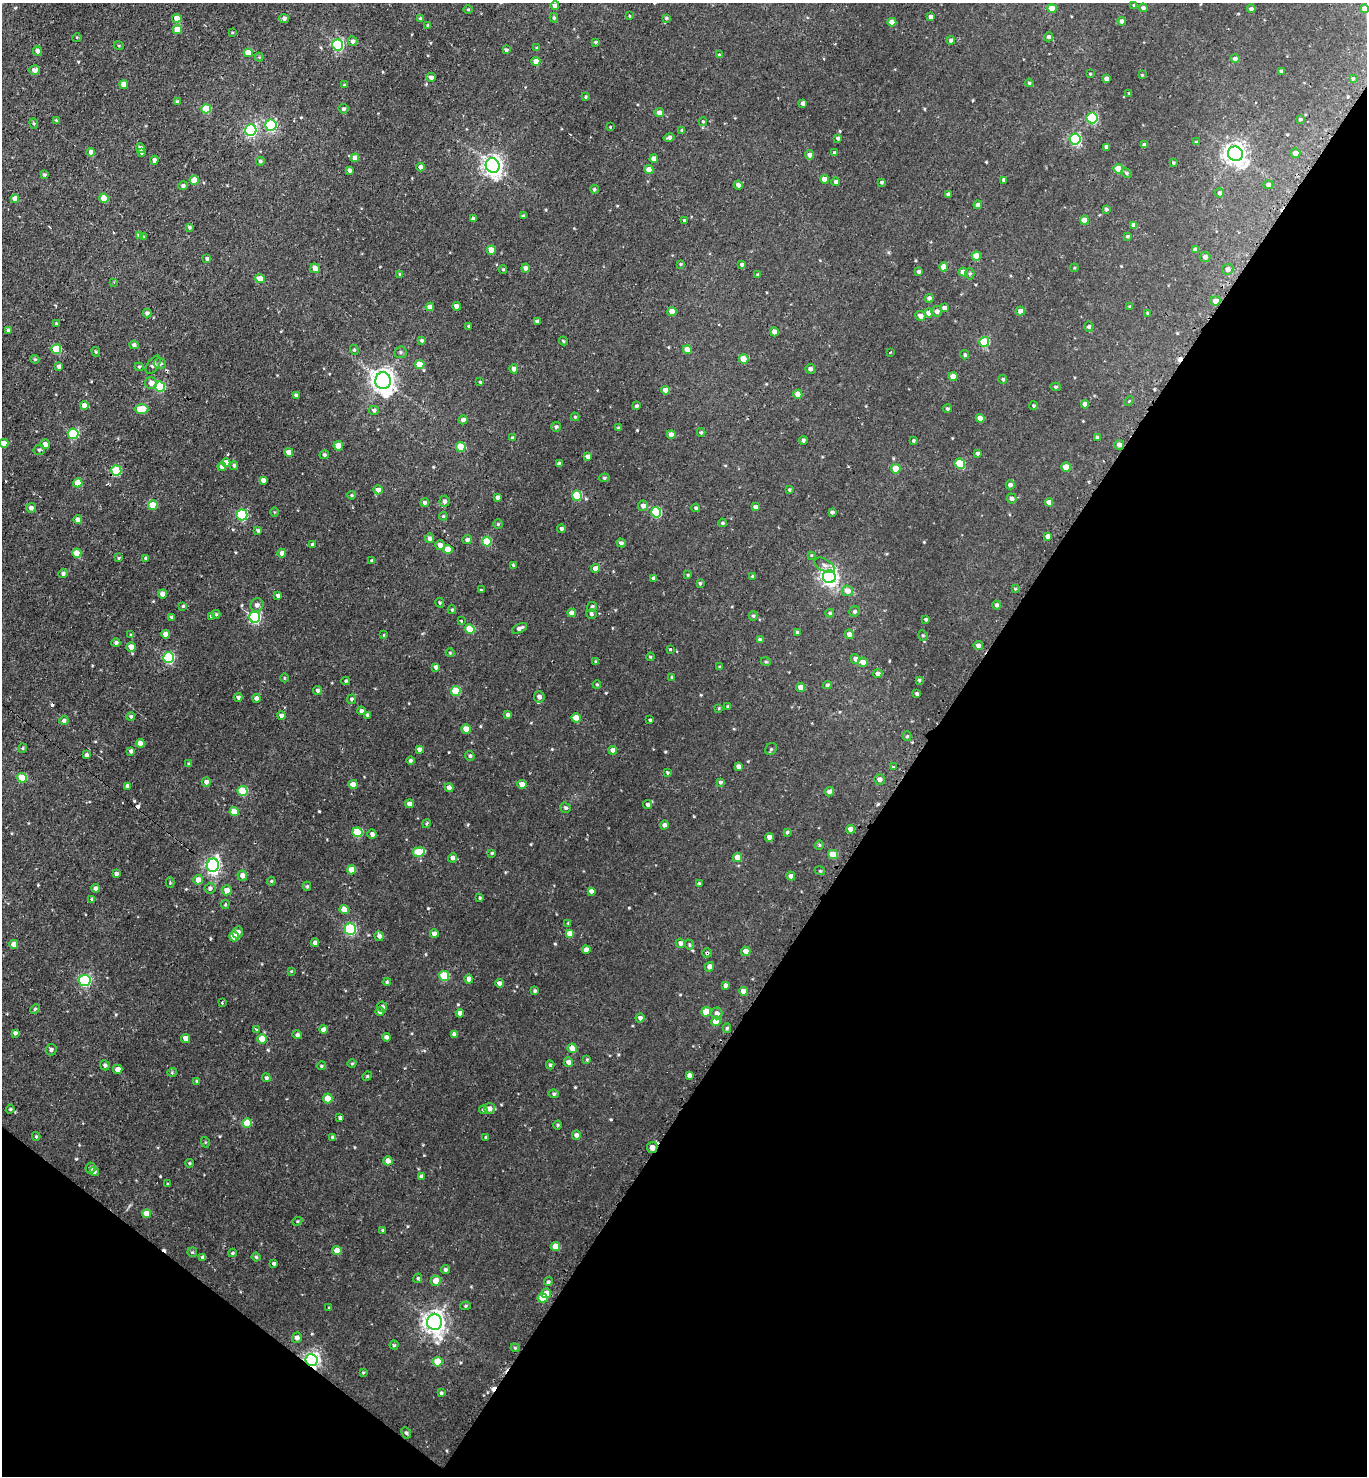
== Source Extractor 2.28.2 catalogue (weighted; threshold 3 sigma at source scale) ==
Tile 15 of 4 x 4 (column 3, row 4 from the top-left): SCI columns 3114-4478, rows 48-1521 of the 5989 x 5982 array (HDU 1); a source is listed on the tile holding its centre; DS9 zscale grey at full resolution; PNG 1369 x 1478 px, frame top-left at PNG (2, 3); each listed source drawn as its Kron ellipse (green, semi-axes under 4 px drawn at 4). Shown black and unused: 36% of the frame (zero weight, under 2 of 3 exposures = <1% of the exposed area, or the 3 px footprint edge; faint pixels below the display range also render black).
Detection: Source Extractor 2.28.2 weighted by HDU 2 'WHT'; one run over the whole footprint, this tile lists its part. Background 0.00556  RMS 0.0037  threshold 0.0165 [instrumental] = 3 sigma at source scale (4.5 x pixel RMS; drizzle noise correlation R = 1.50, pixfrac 1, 0.05/0.05 arcsec/px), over >= 5 px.
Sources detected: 544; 10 cosmic-ray / hot-pixel residue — neither listed nor drawn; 1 inside a brighter listed object's ellipse — not listed separately; of the other 533, all 500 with FLUX_AUTO >= 0.318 (the completeness limit of this list) listed and drawn (33 fainter detections not listed), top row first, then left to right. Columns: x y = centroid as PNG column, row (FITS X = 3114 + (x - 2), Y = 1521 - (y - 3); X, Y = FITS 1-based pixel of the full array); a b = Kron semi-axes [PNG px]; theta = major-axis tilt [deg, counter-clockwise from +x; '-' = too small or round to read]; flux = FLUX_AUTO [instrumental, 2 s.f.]
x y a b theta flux
555 5 4 4 - 1.5
1134 5 4 4 - 0.49
1052 8 5 4 - 4.5
1143 8 4 4 - 1.1
468 9 5 3 - 0.33
1251 9 4 4 - 1.1
1365 9 4 4 - 2.9
629 16 3 3 - 0.33
930 17 4 3 - 1.3
177 18 4 4 - 4.2
420 18 4 4 - 0.5
554 18 5 4 - 0.6
666 18 4 4 - 0.48
284 19 5 4 - 1
1122 21 4 4 - 1.4
892 22 4 4 - 3.7
428 25 4 3 - 0.42
177 29 4 4 - 4.5
232 33 4 3 - 0.32
77 37 5 3 - 0.36
1049 37 4 4 - 0.82
353 41 5 4 - 1.1
951 41 4 4 - 0.82
596 42 4 3 - 0.46
338 45 5 5 - 40
119 46 5 3 - 0.35
537 48 4 3 - 0.37
506 50 3 3 - 0.79
37 51 4 4 - 1.4
248 53 4 4 - 4.8
719 55 4 3 - 0.57
259 57 4 4 - 0.35
1235 59 5 4 - 0.91
536 61 4 4 - 4
35 70 5 4 - 1.7
1281 71 4 3 - 0.77
1090 74 3 2 - 0.33
1142 75 3 3 - 0.35
431 77 5 4 - 1.2
1106 79 4 3 - 1.1
1353 79 4 3 - 0.42
1029 83 4 3 - 0.44
124 84 4 4 - 4.1
344 85 4 3 - 0.32
1129 93 3 3 - 0.32
585 97 4 3 - 0.44
177 102 4 4 - 0.86
803 103 4 4 - 1.2
206 109 5 5 - 13
343 109 5 4 - 0.72
659 113 4 4 - 2
1092 118 5 5 - 36
1300 119 4 4 - 0.47
56 120 4 4 - 0.34
703 121 4 3 - 0.43
34 123 5 4 - 0.49
271 125 5 5 - 43
610 127 3 2 - 0.39
251 130 6 5 - 50
682 130 4 4 - 0.5
669 137 5 4 - 0.89
838 138 4 3 - 0.71
1075 139 5 5 - 41
1196 142 3 3 - 0.54
1145 145 4 4 - 1.4
1106 147 4 3 - 1.1
140 148 5 4 - 1.4
91 152 4 4 - 1.8
141 153 4 3 - 0.62
835 153 4 4 - 0.74
1295 153 5 4 - 1.8
1235 154 7 7 - 240
809 155 4 4 - 1.4
355 158 4 4 - 2.8
654 159 4 4 - 2.4
154 160 4 4 - 1.1
260 161 4 4 - 0.69
1173 163 4 3 - 0.53
493 165 7 7 - 200
421 167 4 4 - 2
649 169 4 4 - 2.9
1118 169 5 4 - 6.4
350 170 4 4 - 1.3
1126 173 6 4 -29 0.6
44 175 4 3 - 0.49
824 179 4 4 - 3.2
194 180 4 4 - 6.7
1004 180 4 3 - 0.97
836 182 4 4 - 0.97
881 182 3 3 - 0.51
738 185 4 4 - 1.2
1268 185 5 4 - 1.1
183 186 4 4 - 0.93
594 189 4 4 - 0.64
1219 193 5 4 - 0.72
948 194 4 3 - 0.9
104 198 5 4 - 5.5
15 199 4 4 - 3.4
978 205 4 4 - 1.2
1106 209 3 3 - 0.66
523 216 3 3 - 0.7
473 219 4 4 - 1
684 220 3 3 - 0.48
1084 220 4 4 - 3.8
1134 225 4 4 - 2.1
189 227 3 3 - 0.55
139 235 4 3 - 0.85
1127 236 4 4 - 0.58
143 237 4 3 - 1.2
491 250 4 4 - 5
1195 250 4 4 - 2.4
976 256 4 4 - 6.2
1205 257 5 5 - 1.3
207 259 4 3 - 0.71
680 264 4 4 - 0.38
742 264 4 4 - 0.66
944 267 4 4 - 3.7
315 268 5 4 - 2.7
526 268 4 4 - 1.4
1074 268 4 3 - 0.35
503 269 4 3 - 0.46
1228 269 5 5 - 1.6
919 272 4 3 - 0.75
963 272 4 4 - 2.5
400 274 4 4 - 0.57
758 274 3 3 - 0.54
970 274 6 4 89 0.56
260 279 5 4 - 4.5
114 282 3 2 - 0.36
929 298 4 4 - 1.1
1215 301 5 4 - 2.4
457 306 4 4 - 2.1
430 307 4 4 - 2.7
1130 307 4 3 - 0.4
944 308 4 4 - 1.3
672 311 4 4 - 3.9
937 311 5 5 - 1.4
1020 311 4 4 - 2.4
147 313 4 4 - 1.1
929 313 4 4 - 4
1148 313 4 4 - 0.59
920 316 5 4 - 2
537 322 4 3 - 0.93
56 323 3 3 - 0.4
469 326 3 3 - 0.68
1089 327 5 5 - 0.82
8 330 3 3 - 0.54
774 332 4 4 - 2.3
422 340 4 4 - 0.74
563 341 4 3 - 0.45
984 342 5 5 - 16
134 345 4 4 - 0.99
56 349 5 5 - 13
354 350 5 4 - 0.48
687 350 4 4 - 3.4
96 352 5 4 - 0.5
400 352 6 5 - 0.75
890 352 3 2 - 0.62
965 355 4 4 - 0.71
35 359 4 4 - 0.44
743 359 5 4 - 5.5
160 364 6 5 - 1
153 365 10 5 56 1.1
419 365 5 4 - 7.1
59 366 4 3 - 1.1
139 367 4 4 - 0.42
514 369 4 4 - 1.5
810 369 5 5 - 1
953 377 4 4 - 3.5
1003 379 4 4 - 0.57
383 381 8 7 - 310
480 382 3 3 - 0.41
151 383 6 5 - 2.6
160 387 5 5 - 20
1056 387 5 4 - 0.59
665 390 4 4 - 2.8
798 394 4 4 - 3.7
296 395 4 4 - 0.86
1129 401 5 3 - 0.38
1085 404 4 4 - 2.1
84 406 4 4 - 3.8
636 406 4 3 - 0.65
1034 406 4 4 - 0.53
142 409 7 5 0 9.9
947 409 4 4 - 0.58
374 410 5 4 - 0.83
575 417 4 4 - 0.44
980 418 4 4 - 3.5
463 420 4 4 - 1.2
556 427 5 4 - 0.8
619 428 4 3 - 0.6
701 432 4 3 - 0.54
73 434 5 5 - 26
671 435 4 4 - 2.2
512 437 4 4 - 0.39
1097 437 3 3 - 0.47
803 440 4 4 - 0.81
913 441 3 3 - 0.51
4 443 4 4 - 3.5
45 444 5 4 - 2
1119 445 5 5 - 1.5
338 446 4 4 - 5.9
461 447 5 5 - 9.3
39 450 5 5 - 0.77
289 452 4 4 - 2.5
978 453 3 3 - 0.69
324 455 5 4 - 0.59
588 456 4 4 - 1.5
226 463 4 4 - 2.7
559 464 4 3 - 1.1
960 464 5 5 - 14
234 465 4 4 - 0.73
222 467 4 4 - 2.2
1066 467 4 4 - 5.1
896 469 4 4 - 5.9
116 471 5 5 - 15
604 478 5 4 - 0.53
263 480 4 4 - 1.6
78 483 4 4 - 6.5
1010 485 4 4 - 1.1
378 490 4 4 - 1.5
789 490 3 3 - 0.53
352 495 4 3 - 0.45
577 496 5 5 - 15
497 497 4 3 - 1.2
1011 498 5 5 - 1
444 501 5 5 - 1.2
425 502 4 4 - 0.83
1049 502 4 4 - 2.4
153 505 5 4 - 7.6
643 506 5 5 - 1.7
755 507 4 4 - 1.2
31 508 5 5 - 1.4
696 508 4 4 - 0.58
274 512 5 3 - 0.32
656 512 5 5 - 21
832 512 4 3 - 0.77
242 515 5 5 - 30
443 516 4 4 - 0.44
78 520 4 4 - 2.1
722 523 4 3 - 0.49
498 524 5 5 - 0.5
561 528 4 4 - 0.91
258 530 4 3 - 0.7
1047 536 4 3 - 1.3
430 538 4 4 - 1.3
467 540 5 4 - 1.2
487 541 5 5 - 11
621 543 5 4 - 0.93
312 544 3 3 - 0.41
440 545 5 5 - 1.9
448 549 4 4 - 4.4
77 553 4 4 - 6.8
282 553 4 4 - 1.6
811 555 4 4 - 0.33
119 558 4 3 - 0.38
146 558 3 3 - 0.55
372 561 4 4 - 0.67
513 565 4 4 - 0.44
825 565 11 6 -29 1.4
595 568 4 4 - 1.6
63 574 4 4 - 0.99
688 575 4 4 - 0.36
753 576 4 3 - 0.57
829 577 6 6 - 140
653 578 4 4 - 0.86
700 583 4 3 - 0.52
1015 589 3 3 - 0.4
481 590 3 2 - 0.45
847 591 5 5 - 2.8
163 594 4 4 - 2.9
278 595 4 3 - 0.86
440 603 5 4 - 0.53
257 605 7 6 - 1.4
997 605 4 4 - 0.9
183 606 4 3 - 0.49
592 607 5 5 - 0.84
452 610 4 3 - 0.48
855 611 5 5 - 0.82
572 613 4 4 - 2.8
830 613 4 4 - 0.55
216 614 4 4 - 0.58
591 614 5 5 - 0.69
211 616 4 3 - 0.6
753 616 4 4 - 0.56
172 617 3 3 - 0.54
255 617 5 5 - 38
926 619 3 3 - 0.68
461 621 4 3 - 0.43
519 628 8 4 26 1.6
470 629 5 4 - 11
797 632 3 3 - 0.45
166 634 4 4 - 3
849 634 5 4 - 1.6
131 635 4 3 - 0.4
384 635 4 3 - 0.35
923 635 5 4 - 0.47
760 640 4 3 - 0.91
116 643 4 4 - 0.84
978 645 4 4 - 1.6
131 647 5 4 - 2.7
670 649 3 2 - 0.38
450 653 4 4 - 0.35
650 657 4 3 - 0.45
169 658 5 5 - 31
855 659 5 4 - 1.4
595 661 4 4 - 0.4
766 662 5 3 - 0.41
863 662 5 4 - 2.6
436 667 4 4 - 1.3
719 667 4 3 - 0.49
878 674 5 4 - 1.3
672 677 4 3 - 0.64
284 678 4 3 - 0.33
919 680 4 4 - 0.51
346 681 4 4 - 0.6
597 684 4 3 - 0.46
827 685 4 4 - 0.79
800 687 4 4 - 2.6
318 690 4 4 - 1
456 691 5 5 - 14
917 694 4 3 - 0.97
238 697 4 4 - 0.84
539 697 5 5 - 1.6
257 698 4 4 - 2.2
352 699 5 4 - 0.71
728 706 3 3 - 0.48
719 708 4 3 - 0.36
361 711 4 4 - 0.89
368 715 4 3 - 1.1
508 715 4 4 - 0.89
131 716 4 4 - 0.61
281 716 4 4 - 1.3
576 718 5 4 - 6.1
64 720 4 4 - 1.2
650 720 3 3 - 0.47
466 729 4 4 - 4.2
907 736 5 4 - 0.48
140 743 4 4 - 3.4
23 748 4 4 - 0.39
419 749 4 4 - 1.4
771 749 6 5 - 0.64
613 750 4 4 - 1.9
131 751 4 4 - 0.98
86 755 4 3 - 0.83
470 756 5 4 - 0.72
410 761 4 4 - 0.86
189 764 4 3 - 0.39
738 766 4 4 - 1.3
893 767 4 2 - 0.34
667 772 3 3 - 0.45
22 778 5 5 - 11
880 779 5 5 - 1.3
206 782 5 4 - 1.3
720 782 4 3 - 0.78
353 784 4 4 - 3.5
522 784 4 4 - 3
127 786 4 3 - 1.2
449 788 4 4 - 1.6
242 791 5 5 - 15
829 792 5 4 - 1.4
409 804 4 4 - 1.7
648 804 4 4 - 1.2
565 808 5 5 - 0.79
234 812 4 4 - 5.8
426 823 4 4 - 0.46
664 825 4 4 - 1.2
851 829 4 4 - 2.4
358 832 5 5 - 16
787 832 4 3 - 0.5
372 834 4 4 - 1.1
769 837 4 4 - 2.2
819 845 4 4 - 0.47
419 852 6 4 9 9.9
492 853 4 3 - 0.49
833 854 5 4 - 7.2
453 858 5 4 - 1.3
737 858 4 4 - 3.2
213 865 7 6 - 100
351 870 4 4 - 5.1
820 871 5 3 - 0.35
116 874 4 4 - 1
242 876 5 5 - 2.3
791 876 4 4 - 1.4
198 880 5 4 - 3
271 881 4 4 - 0.42
170 883 5 4 - 0.43
699 884 3 3 - 0.71
307 886 4 4 - 0.49
96 888 4 4 - 1.2
210 888 5 5 - 1.1
227 890 5 5 - 2.5
591 891 4 4 - 1.6
480 898 4 3 - 0.45
92 899 3 3 - 0.67
225 904 5 3 - 0.44
344 909 4 4 - 4.4
568 923 4 4 - 0.32
350 929 5 5 - 32
238 932 6 5 - 1.4
434 934 4 4 - 2.2
570 934 4 4 - 4.1
234 936 5 5 - 6.8
379 936 5 4 - 1.2
315 943 4 4 - 1.5
680 943 5 4 - 1.3
14 944 4 4 - 3.3
689 945 5 4 - 0.46
586 950 4 4 - 2.2
746 951 4 4 - 2.2
707 953 4 4 - 0.55
709 967 5 4 - 1.8
291 971 4 4 - 0.32
444 976 5 5 - 13
469 979 4 4 - 2
85 980 5 5 - 42
387 982 4 4 - 0.55
500 983 4 4 - 1.4
725 985 4 4 - 1.2
535 991 4 4 - 0.66
743 991 4 4 - 3.4
222 1003 3 2 - 0.71
382 1007 5 5 - 0.99
35 1009 5 4 - 0.45
380 1012 4 4 - 1.2
706 1012 5 4 - 6.5
460 1013 4 4 - 2.4
717 1013 6 6 - 2
640 1018 4 4 - 1.4
716 1021 5 4 - 7.2
727 1028 5 4 - 0.59
256 1029 3 3 - 0.87
323 1029 4 4 - 2.7
15 1033 4 4 - 0.99
454 1034 4 4 - 1.4
297 1035 5 4 - 0.86
386 1037 4 4 - 1.2
186 1038 4 4 - 2.3
262 1039 4 4 - 6
572 1048 5 4 - 5.1
51 1050 5 5 - 0.86
587 1060 4 3 - 0.4
568 1062 5 4 - 1.5
352 1064 4 4 - 0.42
105 1065 5 5 - 0.93
550 1065 4 4 - 0.58
321 1066 5 4 - 0.5
118 1069 5 4 - 2.2
172 1072 5 4 - 0.41
689 1075 4 4 - 1.4
367 1076 5 4 - 0.44
266 1078 4 4 - 0.81
197 1081 4 3 - 0.59
554 1094 5 4 - 0.63
328 1098 5 5 - 6.3
489 1108 5 5 - 2
10 1109 4 4 - 0.44
483 1110 4 4 - 0.54
340 1118 4 3 - 0.92
247 1123 5 4 - 7.8
558 1125 4 4 - 0.47
576 1135 4 4 - 1.6
36 1136 4 3 - 0.48
333 1137 4 4 - 0.65
486 1137 3 3 - 0.55
205 1142 5 3 - 0.35
652 1147 6 5 - 3
388 1161 4 4 - 2.8
189 1163 4 3 - 0.42
90 1168 5 5 - 0.74
94 1172 5 4 - 0.99
421 1176 4 4 - 1.2
168 1184 4 4 - 0.36
146 1213 4 4 - 4.4
297 1221 5 4 - 0.42
383 1230 4 3 - 0.51
555 1247 4 4 - 5.2
337 1251 5 4 - 4.3
192 1252 5 4 - 0.45
232 1253 4 3 - 0.47
203 1257 4 4 - 0.91
256 1257 4 4 - 0.49
274 1263 4 3 - 1.2
445 1269 5 4 - 0.84
418 1278 5 4 - 0.56
436 1281 5 5 - 3.7
548 1282 4 4 - 0.68
546 1293 5 4 - 4.4
542 1298 5 4 - 6.5
465 1306 5 4 - 0.47
329 1308 3 3 - 0.36
434 1322 8 7 - 240
297 1338 5 5 - 1.5
394 1345 4 4 - 0.54
515 1348 4 4 - 0.46
312 1360 6 6 - 120
437 1362 5 5 - 7.6
363 1372 4 4 - 0.37
441 1393 3 3 - 0.59
406 1433 6 4 -64 0.61
Overlapping masked pixels (flux is a lower limit): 3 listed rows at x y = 707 953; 652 1147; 312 1360
Isophote crosses this tile's border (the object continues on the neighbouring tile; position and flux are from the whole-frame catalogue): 2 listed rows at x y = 1365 9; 4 443